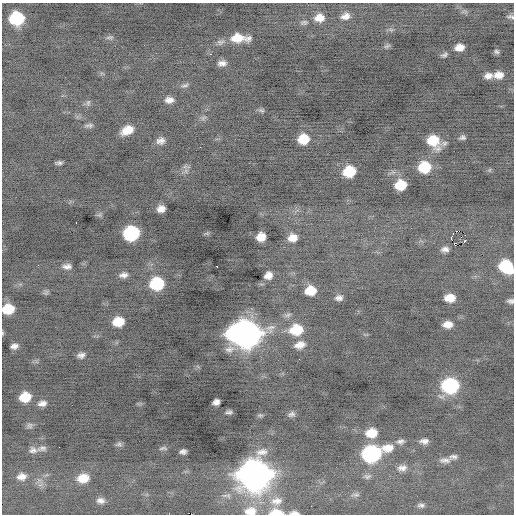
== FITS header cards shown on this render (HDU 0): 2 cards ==
NAXIS1  =                  512 / Axis length
NAXIS2  =                  512 / Axis length

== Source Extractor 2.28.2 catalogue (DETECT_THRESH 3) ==
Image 512 x 512 px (HDU 0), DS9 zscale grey, 1 PNG px = 1 image px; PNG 516 x 516 px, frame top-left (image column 1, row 512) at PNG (2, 3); no overlay
Background -0.294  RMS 0.84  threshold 2.51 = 3 sigma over >= 5 px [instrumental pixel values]
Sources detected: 102; all 102 listed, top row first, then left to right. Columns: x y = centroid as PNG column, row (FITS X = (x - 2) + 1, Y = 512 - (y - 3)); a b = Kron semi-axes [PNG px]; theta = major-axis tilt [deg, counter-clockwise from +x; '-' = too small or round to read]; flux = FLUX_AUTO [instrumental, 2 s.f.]
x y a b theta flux
465 11 5 5 - 100
345 16 11 7 18 360
511 17 10 4 -11 140
17 18 11 10 - 4000
319 18 10 8 6 600
304 22 11 6 9 160
391 30 6 5 - 110
110 37 11 5 5 150
239 38 19 8 -2 1100
220 42 11 7 9 220
387 46 10 4 20 120
459 47 8 6 8 510
496 52 6 5 - 120
210 54 2 2 - 350
444 55 8 5 21 150
222 63 10 6 4 290
499 75 11 8 5 510
488 76 10 7 6 330
185 85 11 5 20 160
169 100 10 7 3 370
88 103 9 6 80 150
261 110 8 5 -21 110
203 118 9 4 36 140
89 125 12 5 7 160
127 130 12 8 26 840
462 137 7 5 11 160
303 139 10 8 18 1300
161 141 10 8 14 310
433 141 14 11 -52 1600
200 147 2 2 - 48
59 163 7 3 4 140
424 167 11 10 - 2100
490 170 6 4 89 76
186 171 7 4 -72 130
349 171 10 9 - 2000
401 185 9 8 - 1400
161 209 7 6 - 400
131 233 11 9 12 6200
207 233 7 4 17 86
453 233 3 2 - 50
465 235 2 2 - 800
261 237 8 7 - 660
293 238 10 9 - 580
451 238 4 2 - 1800
465 240 3 2 - 100
445 249 8 6 2 250
38 265 3 2 - 74
67 266 11 7 0 270
217 266 3 2 - 83
506 266 12 9 -33 2900
123 275 10 6 8 290
268 275 8 6 31 410
157 284 11 9 10 3500
310 291 9 7 6 1100
46 292 8 6 56 110
339 298 7 5 3 220
450 298 9 7 -2 800
510 301 7 5 -2 160
8 309 10 8 8 1500
118 322 10 8 6 1200
448 324 8 6 0 500
296 330 12 10 7 1900
2 333 5 3 - 59
245 334 17 12 -1 63000
300 345 14 9 15 500
14 346 7 5 11 240
230 349 14 9 14 330
81 355 8 6 11 240
299 359 2 2 - 41
450 386 12 10 1 7100
25 397 9 8 - 1300
216 402 7 5 26 270
42 404 10 7 9 310
229 412 6 3 2 120
291 414 9 6 20 190
260 415 7 4 -16 89
30 425 8 8 - 170
372 433 12 10 6 1100
400 441 11 7 11 230
424 441 10 6 -1 280
119 444 9 5 6 140
42 448 12 7 8 230
163 448 10 4 3 120
388 448 15 10 8 790
33 450 11 9 -7 260
183 451 6 5 - 180
371 454 12 10 8 10000
453 457 10 6 3 190
445 460 15 7 0 300
402 468 13 9 6 350
255 474 15 14 - 90000
367 476 10 7 12 180
21 477 11 8 5 390
83 478 12 9 11 860
356 495 12 5 4 150
101 501 9 7 -5 250
276 501 19 12 6 770
421 505 9 5 1 150
311 506 2 2 - 110
250 511 16 11 5 810
276 513 14 7 -2 1100
294 513 11 4 -2 250
At the frame edge (FLAGS 8, measured only in part): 8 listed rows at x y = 511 17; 506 266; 510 301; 8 309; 2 333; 250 511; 276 513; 294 513